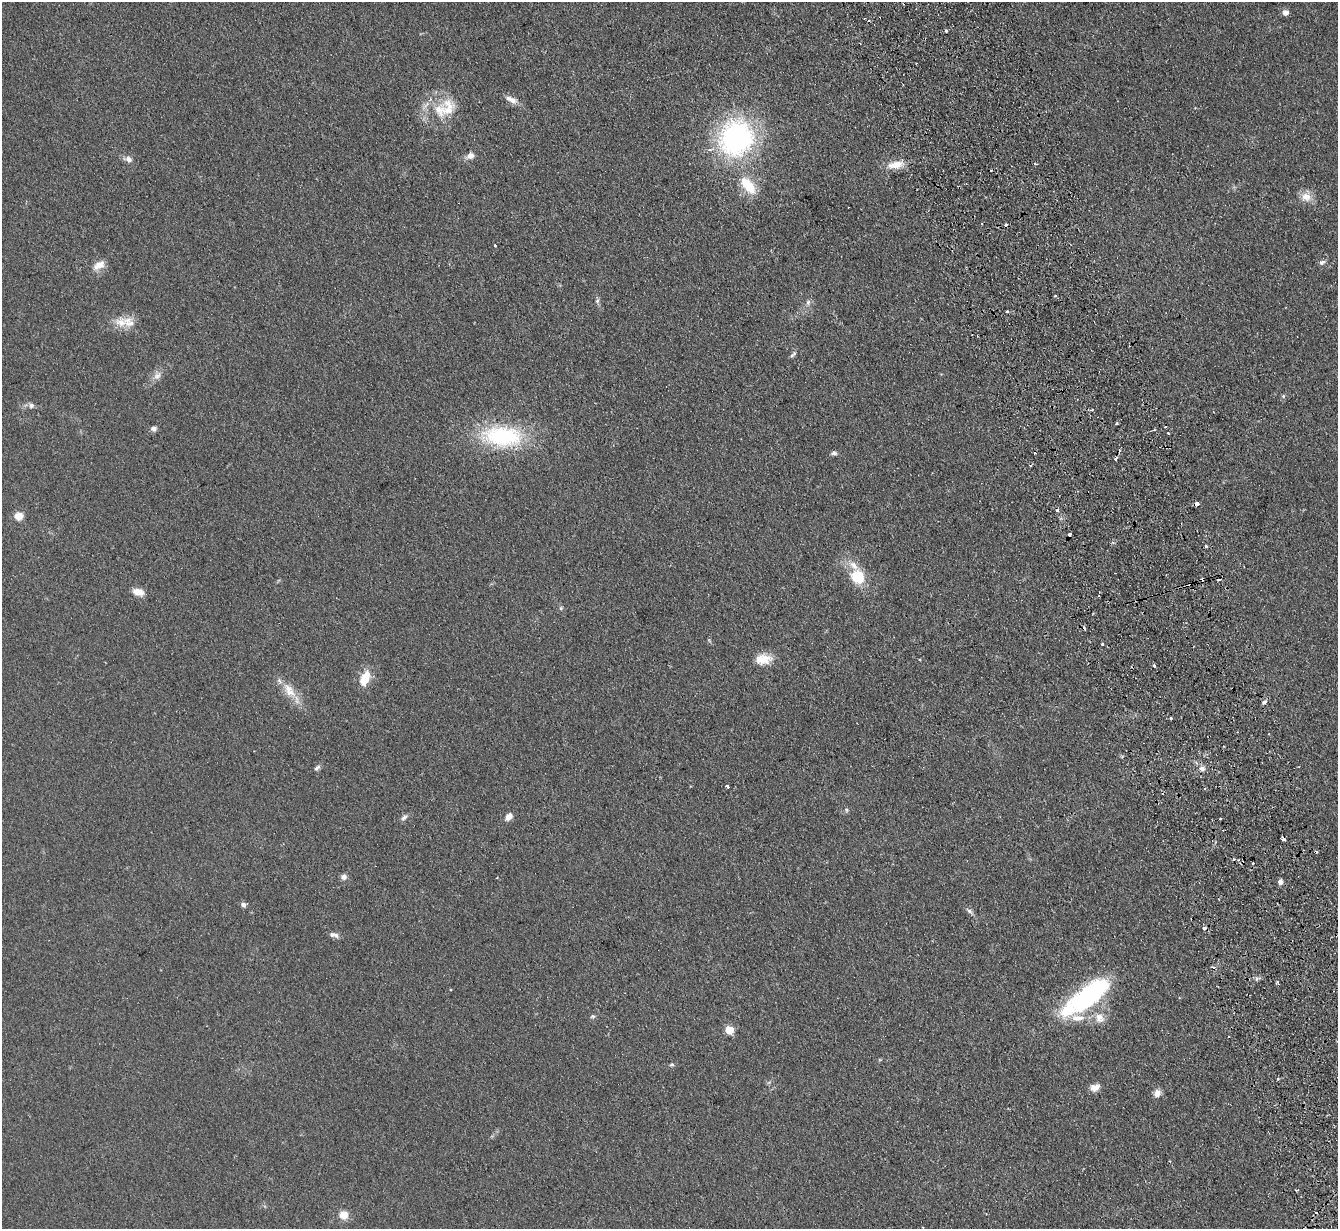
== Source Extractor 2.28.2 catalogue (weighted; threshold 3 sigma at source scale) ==
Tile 6 of 4 x 4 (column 2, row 2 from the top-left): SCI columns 1385-2720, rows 2613-3839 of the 5439 x 5351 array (HDU 1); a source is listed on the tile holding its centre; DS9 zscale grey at full resolution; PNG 1340 x 1231 px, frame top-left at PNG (2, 2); no overlay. Shown black and unused: <1% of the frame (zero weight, under 2 of 3 exposures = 3% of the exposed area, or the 3 px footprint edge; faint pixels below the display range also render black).
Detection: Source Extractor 2.28.2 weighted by HDU 2 'WHT'; one run over the whole footprint, this tile lists its part. Background 0.0751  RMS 0.0075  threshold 0.0339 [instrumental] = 3 sigma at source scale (4.5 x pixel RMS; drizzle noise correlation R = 1.50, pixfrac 1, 0.05/0.05 arcsec/px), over >= 5 px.
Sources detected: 92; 1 inside a brighter object's white glare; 12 cosmic-ray / hot-pixel residue — not listed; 7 inside a brighter listed object's ellipse — not listed separately; the other 72 listed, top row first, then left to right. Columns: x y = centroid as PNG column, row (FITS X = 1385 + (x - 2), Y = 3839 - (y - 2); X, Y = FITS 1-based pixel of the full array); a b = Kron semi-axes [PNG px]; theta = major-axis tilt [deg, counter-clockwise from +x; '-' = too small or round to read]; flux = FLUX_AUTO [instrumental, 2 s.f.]
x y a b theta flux
1285 12 6 5 - 4.5
945 31 3 3 - 3.7
511 100 17 7 -28 5.2
448 108 30 20 69 20
736 138 41 37 67 130
470 156 9 7 26 4.2
128 159 11 7 -19 3.8
898 164 19 11 3 8.7
1035 164 3 2 - 1.3
748 185 19 10 -50 23
1306 197 14 12 -16 7.5
982 223 3 2 - 0.86
1006 225 3 3 - 2.4
495 245 3 2 - 0.98
1322 262 8 6 19 2.1
99 265 17 9 29 6.9
1055 296 3 3 - 0.85
597 301 8 5 72 1.6
808 302 8 6 75 2.3
1007 311 3 2 - 1.1
121 322 18 14 -26 10
793 354 11 5 43 1.7
157 376 12 8 46 4.4
1283 396 6 4 -90 0.98
31 405 7 7 - 2.2
1116 423 3 3 - 1.4
1165 427 2 2 - 0.83
154 429 7 6 - 2.6
1168 433 3 3 - 1
502 436 55 27 -4 66
834 453 7 6 - 1.8
1115 459 3 3 - 3.1
1196 504 4 3 - 5.7
19 516 10 9 - 6.3
1069 534 4 3 - 3.8
1206 546 3 2 - 1.8
857 576 15 14 - 21
138 592 14 8 -12 6.9
561 608 6 4 72 0.95
1102 644 3 3 - 3.3
763 659 22 13 5 11
1154 666 3 3 - 1.6
365 678 18 9 68 14
289 690 26 12 -56 13
1264 702 4 3 - 4.8
1171 718 3 2 - 1.6
317 768 10 5 43 1.8
1202 768 8 6 -20 3.1
727 786 3 3 - 2.5
846 810 6 5 - 1.3
404 817 9 5 38 2.2
509 817 9 7 52 4.4
1220 818 3 2 - 0.82
1283 839 4 3 - 3.5
1234 859 3 3 - 1.3
344 877 7 7 - 2.8
1280 882 5 5 - 3.7
244 905 8 6 7 2.2
969 911 8 5 -37 2
1204 928 3 3 - 3.9
332 934 9 7 -3 2.9
1277 982 5 3 - 1.2
450 989 3 2 - 0.98
1091 993 46 20 35 94
593 1016 7 5 0 1.3
1099 1018 15 12 -45 8.5
729 1030 5 5 - 19
672 1065 8 4 1 1.1
1278 1079 4 3 - 0.98
1094 1087 11 7 21 5.6
1157 1093 10 7 64 4.5
344 1215 10 10 - 7.1
Overlapping masked pixels (flux is a lower limit): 3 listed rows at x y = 1196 504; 1069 534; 1283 839